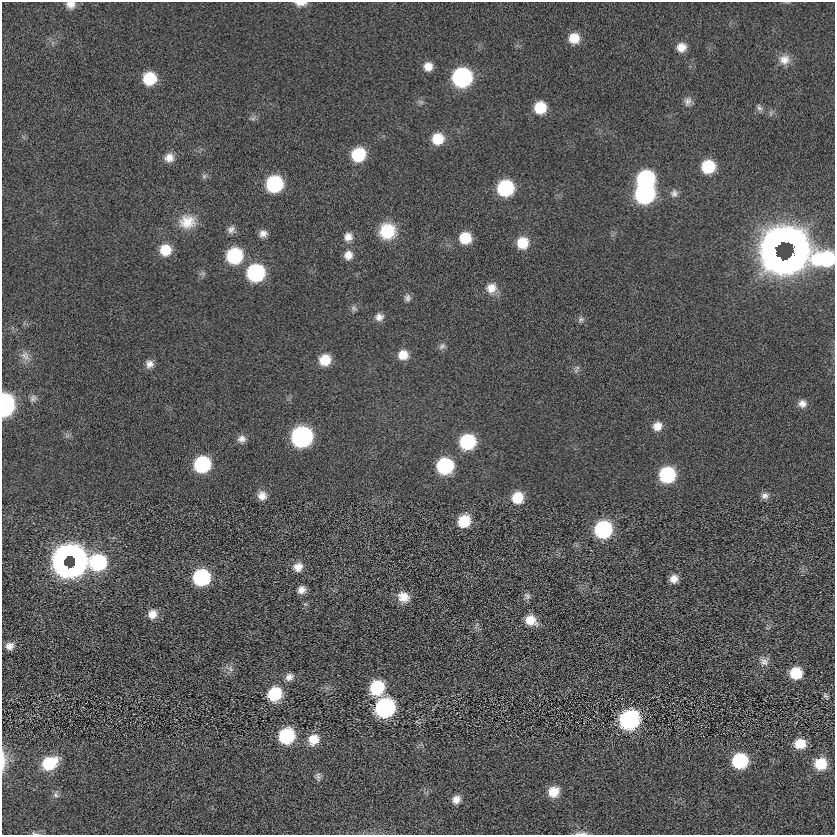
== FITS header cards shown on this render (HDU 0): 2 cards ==
NAXIS1  =                  833
NAXIS2  =                  833

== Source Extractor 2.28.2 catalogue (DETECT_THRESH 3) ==
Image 833 x 833 px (HDU 0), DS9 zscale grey, 1 PNG px = 1 image px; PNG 837 x 837 px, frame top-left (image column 1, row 833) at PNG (2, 2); no overlay
Background -0.0246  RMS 4.7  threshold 14.2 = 3 sigma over >= 5 px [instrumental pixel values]
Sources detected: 103; all 103 listed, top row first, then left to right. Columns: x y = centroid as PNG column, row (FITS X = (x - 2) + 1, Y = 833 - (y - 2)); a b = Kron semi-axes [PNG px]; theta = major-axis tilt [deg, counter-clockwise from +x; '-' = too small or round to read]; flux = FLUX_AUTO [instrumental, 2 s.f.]
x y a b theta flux
300 3 12 5 0 2400
71 5 10 8 -6 2200
574 38 11 11 - 5700
681 47 10 9 - 3400
784 60 15 13 5 3500
428 66 10 9 - 3300
462 77 12 12 - 65000
149 78 11 11 - 13000
688 101 13 9 74 1800
421 102 8 6 -21 880
540 108 11 11 - 9500
759 108 10 7 -57 1100
770 113 9 4 81 620
253 118 8 5 31 820
438 139 12 11 - 7800
358 155 12 11 - 17000
169 158 12 11 - 3100
708 167 11 11 - 14000
204 176 8 6 -90 820
646 179 12 11 - 42000
274 184 12 11 - 32000
505 188 11 11 - 29000
674 193 11 10 - 1600
645 194 12 12 - 68000
187 222 23 19 6 7500
231 229 10 9 - 1600
387 231 16 16 - 12000
263 234 9 8 - 1900
348 237 11 10 - 2700
465 238 11 11 - 8600
785 241 19 8 -20 99000
522 243 12 11 - 7500
779 243 20 8 34 97000
794 247 19 5 -88 62000
165 250 12 12 - 7300
348 255 11 10 - 3000
234 256 12 11 - 28000
791 256 27 6 53 87000
779 258 18 9 -32 98000
824 259 108 38 -9 100000
256 273 12 11 - 44000
202 274 10 6 7 880
491 288 13 12 - 3900
407 298 10 8 -83 1300
354 308 9 7 -49 940
379 317 11 9 0 2000
581 320 9 8 - 1000
442 346 10 7 40 1200
403 355 11 10 - 4500
25 356 14 11 -41 2400
325 360 11 10 - 7100
149 364 10 10 - 2200
577 367 8 6 54 930
33 398 10 8 43 1300
802 404 10 9 - 2100
5 405 13 8 88 93000
657 426 11 10 - 3300
302 437 12 12 - 90000
242 439 10 9 - 2000
467 442 12 11 - 25000
202 464 12 11 - 31000
445 466 11 11 - 31000
667 475 12 11 - 29000
262 496 10 10 - 2800
765 496 10 9 - 1600
517 498 12 11 - 8000
464 521 12 10 55 10000
603 529 12 11 - 41000
70 557 24 21 -2 190000
98 562 27 13 23 38000
65 566 11 5 -33 44000
298 567 12 11 - 3200
201 577 11 11 - 36000
674 579 8 8 - 2700
301 590 9 8 - 2300
527 596 9 9 - 1200
403 597 14 12 -31 4400
152 614 11 10 - 3300
531 620 13 10 -32 5200
476 625 10 4 67 750
10 646 10 8 12 2200
764 661 13 11 31 2000
230 669 10 7 -54 1400
796 673 10 9 - 9400
289 677 11 9 34 2000
377 688 12 11 - 19000
275 694 12 11 - 16000
826 696 10 6 -60 840
385 708 13 12 - 57000
629 720 13 12 - 57000
287 736 12 11 - 23000
313 739 14 12 48 5200
800 744 12 10 3 5900
3 760 27 7 89 3700
740 761 12 12 - 22000
49 763 15 11 28 14000
821 764 13 13 - 9400
318 777 11 7 -84 1200
553 792 12 11 - 5500
56 795 10 7 87 1200
456 799 10 9 - 2400
35 833 10 4 -14 660
581 833 17 5 0 1500
At the frame edge (FLAGS 8, measured only in part): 7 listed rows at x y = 300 3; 71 5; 824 259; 5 405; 3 760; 35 833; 581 833